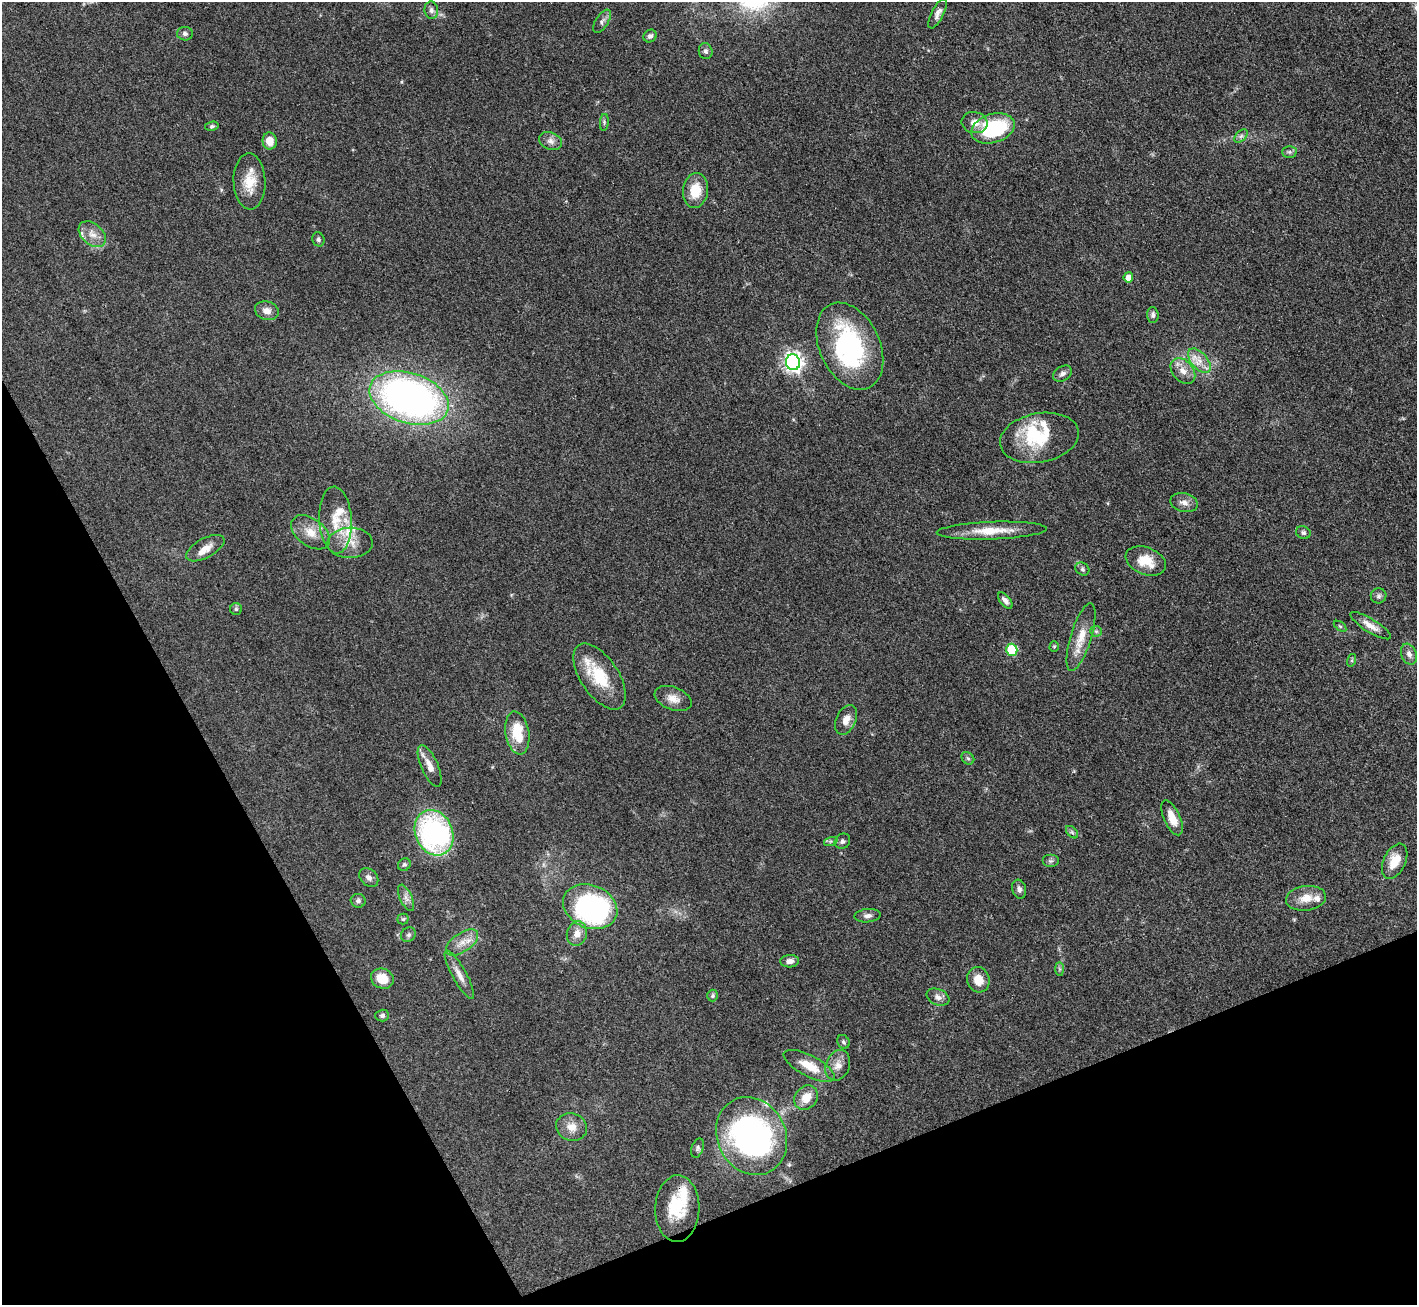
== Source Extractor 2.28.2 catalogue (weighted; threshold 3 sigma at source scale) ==
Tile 14 of 4 x 4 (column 2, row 4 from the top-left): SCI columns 1416-2830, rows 287-1589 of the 5663 x 5651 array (HDU 1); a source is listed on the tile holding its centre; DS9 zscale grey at full resolution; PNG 1419 x 1307 px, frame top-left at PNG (2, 2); each listed source drawn as its Kron ellipse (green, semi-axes under 4 px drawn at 4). Shown black and unused: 22% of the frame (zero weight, under 3 of 4 exposures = <1% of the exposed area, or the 3 px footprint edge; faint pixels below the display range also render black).
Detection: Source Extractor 2.28.2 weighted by HDU 2 'WHT'; one run over the whole footprint, this tile lists its part. Background 0.0509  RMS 0.0048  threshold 0.0218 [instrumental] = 3 sigma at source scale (4.5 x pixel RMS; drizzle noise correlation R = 1.50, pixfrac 1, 0.05/0.05 arcsec/px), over >= 5 px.
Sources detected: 100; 2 inside a brighter object's white glare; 1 cosmic-ray / hot-pixel residue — neither listed nor drawn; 8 inside a brighter listed object's ellipse — not listed separately; the other 89 listed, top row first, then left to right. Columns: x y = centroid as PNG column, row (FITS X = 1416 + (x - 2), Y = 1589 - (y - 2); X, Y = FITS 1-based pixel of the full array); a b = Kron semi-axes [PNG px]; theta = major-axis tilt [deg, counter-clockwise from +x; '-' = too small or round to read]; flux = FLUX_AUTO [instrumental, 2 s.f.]
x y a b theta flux
431 10 9 6 -81 1.7
938 13 16 6 63 2.5
602 21 13 6 58 2
185 34 8 7 - 1.4
650 36 7 6 - 1.6
706 51 8 6 -75 1.4
604 122 8 3 86 0.74
975 123 13 10 -11 4.3
212 126 7 4 10 0.83
993 128 22 14 17 41
1241 136 8 5 45 1.4
270 141 8 7 - 5.6
550 141 12 8 -22 2.6
1289 152 7 6 - 1
249 181 28 16 -88 11
695 191 17 12 83 10
92 234 15 10 -41 4.9
318 239 7 6 - 1.2
1128 277 5 5 - 3.8
267 311 12 9 -17 3.4
1153 315 8 6 -86 1.5
850 346 46 30 -65 66
1199 361 14 8 -49 5.1
793 362 8 7 - 220
1183 371 15 10 -48 4.7
1062 374 10 7 31 2
409 398 41 25 -18 230
1039 438 40 24 10 25
1184 503 14 9 -14 3.1
335 520 33 16 -87 14
992 531 55 9 2 12
310 532 22 13 -37 7.6
1303 533 7 6 - 1.2
350 543 22 15 1 8.6
205 548 21 9 28 4.7
1146 561 21 13 -21 9.7
1082 569 7 6 - 1.1
1379 596 8 7 - 1.4
1005 600 9 5 -50 2.1
236 609 6 6 - 0.93
1340 626 7 4 -36 0.72
1371 626 23 6 -31 4.6
1096 631 6 5 - 0.85
1081 637 35 10 73 9.4
1054 646 5 4 - 0.59
1012 650 6 5 - 27
1409 654 11 7 -69 2.5
1352 660 6 4 72 0.72
599 676 37 19 -56 21
673 699 19 11 -21 4.9
846 720 16 9 67 4.4
517 733 22 12 -81 14
968 758 7 5 -44 0.99
430 766 22 8 -66 5.2
1172 818 19 8 -66 6.1
1072 832 7 4 -46 0.97
434 833 23 18 -66 95
831 841 7 4 18 0.92
842 841 8 7 - 1.4
1050 861 8 6 0 1.2
1395 861 19 11 65 8.1
404 865 7 6 - 0.96
369 877 11 8 -45 2.2
1019 889 9 7 -76 1.8
406 898 14 6 -65 2.4
1306 898 20 12 8 7.1
358 901 7 7 - 1.3
590 907 28 21 -23 91
868 916 13 6 5 2.1
403 919 5 5 - 0.77
577 933 12 10 74 4.6
408 935 8 7 - 1.2
462 943 18 9 35 5.2
790 961 9 6 4 2.7
1060 969 7 4 -89 0.84
459 975 27 7 -61 4.6
382 979 12 9 -24 8.4
978 980 13 11 -73 6.3
713 996 6 5 - 0.84
938 997 12 8 -23 2.5
382 1016 7 6 - 1.2
843 1042 7 6 - 1.2
838 1065 16 11 67 4.7
809 1066 28 10 -28 10
806 1098 13 11 52 7.3
572 1127 15 13 -19 5.7
752 1136 40 34 -63 140
698 1148 10 6 72 1.2
677 1209 33 22 88 20